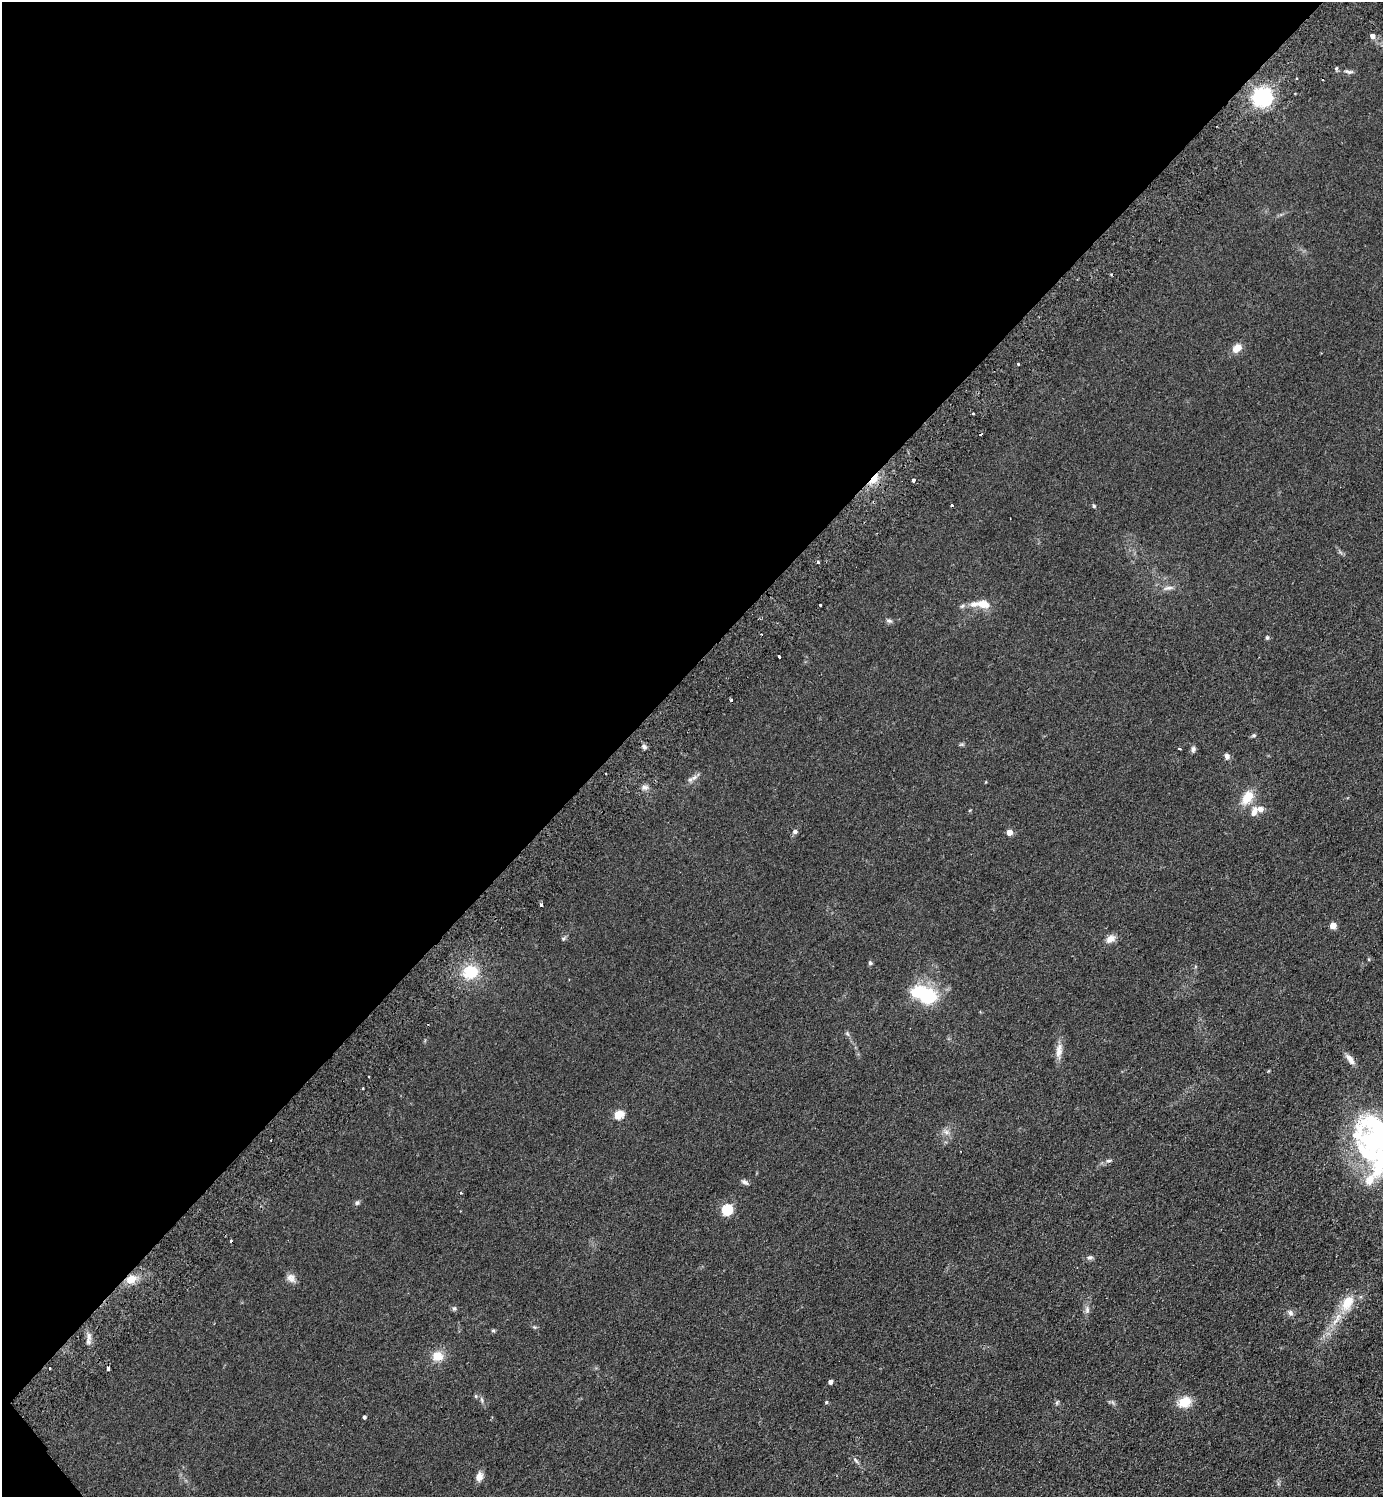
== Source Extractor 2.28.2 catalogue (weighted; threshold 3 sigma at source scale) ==
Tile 5 of 4 x 4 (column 1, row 2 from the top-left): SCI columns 343-1723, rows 3037-4531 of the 6066 x 6071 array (HDU 1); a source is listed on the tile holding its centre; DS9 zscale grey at full resolution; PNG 1385 x 1499 px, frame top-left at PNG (2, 2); no overlay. Shown black and unused: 45% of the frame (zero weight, under 2 of 3 exposures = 3% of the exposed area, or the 3 px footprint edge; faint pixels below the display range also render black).
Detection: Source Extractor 2.28.2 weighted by HDU 2 'WHT'; one run over the whole footprint, this tile lists its part. Background 0.0686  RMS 0.0096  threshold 0.043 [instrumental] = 3 sigma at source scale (4.5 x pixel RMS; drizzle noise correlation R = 1.50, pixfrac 1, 0.05/0.05 arcsec/px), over >= 5 px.
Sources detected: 85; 2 inside a brighter object's white glare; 7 cosmic-ray / hot-pixel residue — not listed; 4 inside a brighter listed object's ellipse — not listed separately; the other 72 listed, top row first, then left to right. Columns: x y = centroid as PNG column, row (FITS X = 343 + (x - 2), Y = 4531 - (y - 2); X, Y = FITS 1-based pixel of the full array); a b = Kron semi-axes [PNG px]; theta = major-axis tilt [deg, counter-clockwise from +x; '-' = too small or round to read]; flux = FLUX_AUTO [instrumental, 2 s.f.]
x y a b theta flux
1372 36 5 5 - 4.7
1336 68 4 3 - 2.1
1349 72 12 5 -8 2.9
1297 78 3 2 - 1.2
1263 96 7 6 - 420
1237 348 11 7 42 10
1018 364 3 2 - 1.9
973 414 3 3 - 4.3
874 479 14 7 52 12
913 480 3 3 - 5.5
1094 506 4 4 - 1.1
818 562 4 3 - 1.4
1168 588 14 6 9 4
983 604 14 9 -8 13
820 605 3 3 - 2.9
962 606 8 5 36 1.9
889 621 9 5 -13 2.1
1267 638 5 5 - 1.3
779 657 3 3 - 3.4
1254 735 7 4 31 1.4
961 744 8 4 9 1.3
644 746 7 6 - 2.5
1179 748 3 3 - 1.9
1193 749 9 5 87 2.4
1227 756 8 7 - 2.9
692 779 17 5 26 4.1
645 787 9 6 -1 3.2
1247 797 19 11 55 17
1260 809 6 5 - 6.6
1254 812 13 7 71 6.2
795 832 6 5 - 2.6
1009 832 4 4 - 12
1333 926 5 4 - 15
563 938 7 5 35 1.6
1110 939 12 9 27 6.6
870 963 6 5 - 1.6
470 972 17 14 18 27
928 996 27 17 -36 53
847 1034 8 3 -45 1.4
1059 1051 22 8 85 8.2
1350 1059 16 6 -54 6
1268 1071 5 3 - 0.75
368 1076 2 2 - 0.9
618 1115 5 5 - 42
946 1132 7 7 - 3.4
1374 1136 60 42 -80 190
1109 1161 10 5 10 2.3
745 1182 10 6 -27 2.7
357 1203 7 6 - 1.9
727 1210 5 5 - 79
1090 1257 7 6 - 2.2
291 1278 13 9 -47 5.3
131 1279 13 10 24 11
1347 1303 24 15 63 19
454 1309 7 5 74 1.7
1087 1310 11 6 -90 3.5
1290 1313 9 7 -40 3
534 1327 6 5 - 1.3
493 1331 6 4 1 1.1
88 1337 9 4 -82 3.9
437 1356 15 12 -1 12
49 1368 3 3 - 2
108 1368 4 3 - 3.8
830 1382 4 4 - 5.7
476 1396 6 4 -89 1.2
482 1399 8 4 -80 1.8
826 1402 4 4 - 1.2
1057 1402 7 4 57 1.3
1184 1402 13 10 20 18
364 1417 4 3 - 1.8
856 1460 9 3 -46 1.8
479 1477 10 7 74 6.7
Overlapping masked pixels (flux is a lower limit): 2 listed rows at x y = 874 479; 131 1279
Isophote crosses this tile's border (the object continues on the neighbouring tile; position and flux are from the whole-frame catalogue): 1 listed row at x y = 1374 1136